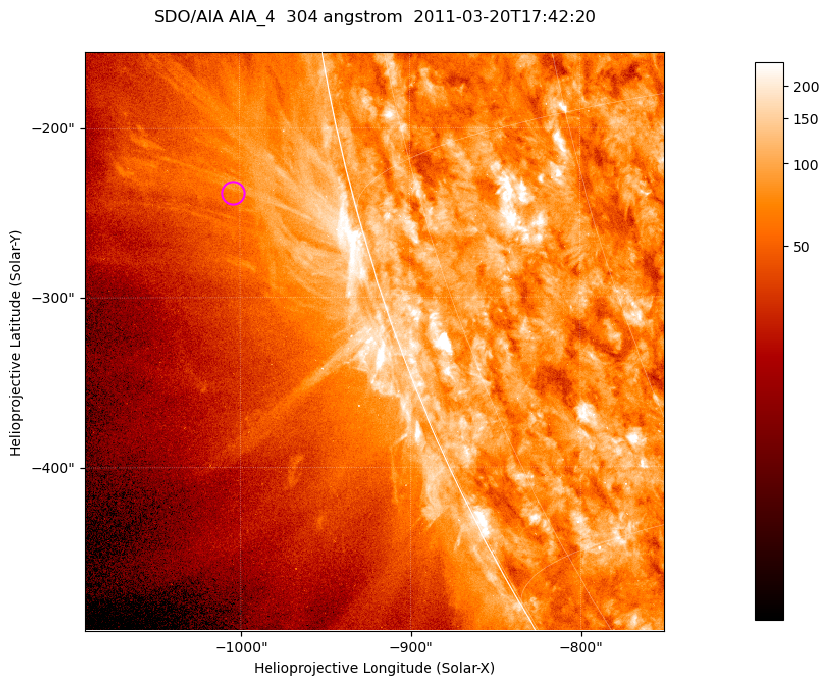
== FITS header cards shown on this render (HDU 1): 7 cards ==
TELESCOP= 'SDO/AIA '           / For AIA: SDO/AIA
INSTRUME= 'AIA_4   '           / For AIA: AIA_ATA1, AIA_ATA2, AIA_ATA3 or AIA_AT
WAVELNTH=                  304 / [angstrom] Wavelength
WAVEUNIT= 'angstrom'           / Wavelength unit: angstrom
DATE-OBS= '2011-03-20T17:42:20.123' / [ISO] Date when observation started; ISO 8
CTYPE1  = 'HPLN-TAN'           / CTYPE1; Typically HPLN
CTYPE2  = 'HPLT-TAN'           / CTYPE2; Typically HPLT

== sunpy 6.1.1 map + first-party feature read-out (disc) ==
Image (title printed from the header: SDO/AIA AIA_4  304 angstrom  2011-03-20T17:42:20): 568 x 568 px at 0.6 arcsec/px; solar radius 964 arcsec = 1606 px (partial field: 1.8% of the solar disc is inside the frame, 44% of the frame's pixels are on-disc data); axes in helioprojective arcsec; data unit not stated in the header (colour bar unlabelled)
Orientation: roll -0.132 deg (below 1 deg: not rotated)
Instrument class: DISC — disc imager (sunpy class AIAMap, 304 A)
Bright regions (active regions / flare kernels): reference = the on-disc median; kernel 5 px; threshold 5 sigma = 141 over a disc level ~79.6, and >= 1.15x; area >= 322 px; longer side >= 7 px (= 4.2 arcsec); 0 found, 0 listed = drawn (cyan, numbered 1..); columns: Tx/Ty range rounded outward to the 2 arcsec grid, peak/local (2 s.f.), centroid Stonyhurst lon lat
Off-limb structures (1.02-1.3 R_sun): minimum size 161 px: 5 found; the strongest spans PA ~100..105 deg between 1.03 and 1.16 R_sun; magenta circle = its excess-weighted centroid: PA ~105 deg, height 1.07 R_sun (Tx ~-1004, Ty ~-238 arcsec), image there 1.5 x the reference